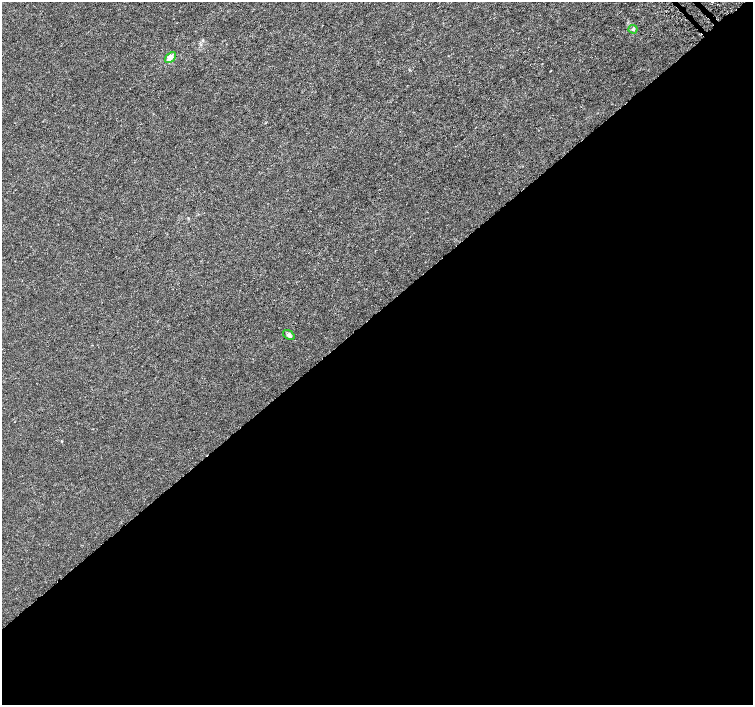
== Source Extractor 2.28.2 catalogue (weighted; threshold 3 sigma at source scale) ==
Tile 15 of 4 x 4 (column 3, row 4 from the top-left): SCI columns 3033-4534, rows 171-1576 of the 6065 x 6026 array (HDU 1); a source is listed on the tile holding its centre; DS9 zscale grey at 2 x 2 block average (1 PNG px = mean of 2 x 2 image px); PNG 755 x 707 px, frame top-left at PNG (2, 2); each listed source drawn as its Kron ellipse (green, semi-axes under 4 px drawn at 4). Shown black and unused: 56% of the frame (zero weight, under 3 of 5 exposures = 2% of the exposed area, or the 3 px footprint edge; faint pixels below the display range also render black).
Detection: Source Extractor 2.28.2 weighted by HDU 2 'WHT'; one run over the whole footprint, this tile lists its part. Background -5.22e-05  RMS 7.0e-04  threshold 0.00314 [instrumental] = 3 sigma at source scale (4.5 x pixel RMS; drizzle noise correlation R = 1.50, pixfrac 1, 0.0396/0.0396 arcsec/px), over >= 5 px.
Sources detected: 3; all 3 listed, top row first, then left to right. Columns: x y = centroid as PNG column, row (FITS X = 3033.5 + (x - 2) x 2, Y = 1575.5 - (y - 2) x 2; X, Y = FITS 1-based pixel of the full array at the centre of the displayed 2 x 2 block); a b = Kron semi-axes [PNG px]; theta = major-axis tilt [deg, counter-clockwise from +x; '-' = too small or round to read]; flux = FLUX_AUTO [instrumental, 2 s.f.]
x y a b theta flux
633 29 4 4 - 0.24
170 57 6 4 45 0.97
289 335 6 4 -37 0.52